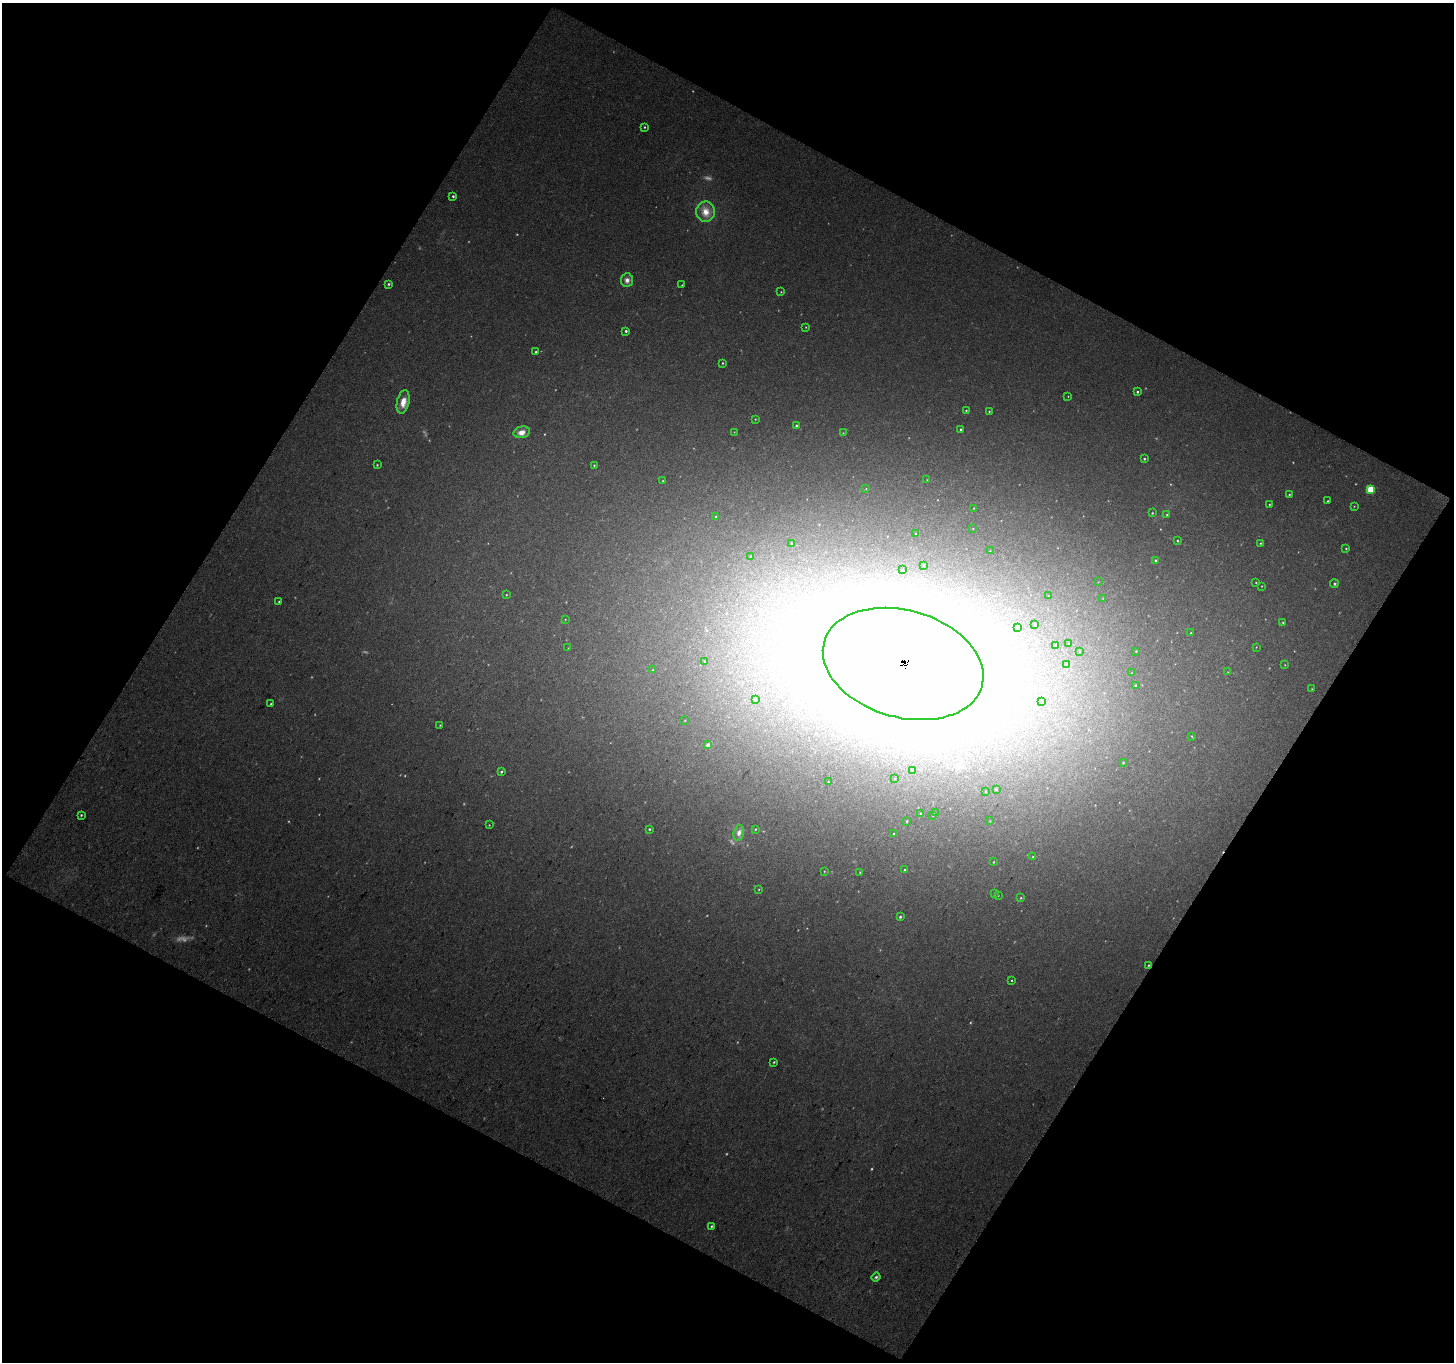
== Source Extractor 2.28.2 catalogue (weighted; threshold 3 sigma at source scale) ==
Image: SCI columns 2-2905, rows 121-2840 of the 2905 x 2942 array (HDU 1 of 3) = the unmasked area's bounding box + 8 px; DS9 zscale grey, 2 x 2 block average (1 PNG px = mean of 2 x 2 image px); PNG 1456 x 1364 px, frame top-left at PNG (2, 3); each listed source drawn as its Kron ellipse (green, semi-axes under 4 px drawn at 4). Shown black and unused: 47% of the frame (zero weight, under 3 of 4 exposures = <1% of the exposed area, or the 3 px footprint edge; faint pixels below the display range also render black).
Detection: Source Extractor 2.28.2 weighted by HDU 2 'WHT'. Background 0.0295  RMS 0.0081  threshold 0.0365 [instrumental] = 3 sigma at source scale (4.5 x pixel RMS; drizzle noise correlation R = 1.50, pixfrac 1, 0.0396/0.0396 arcsec/px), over >= 5 px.
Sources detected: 165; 41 too faint to see at this stretch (2 x 2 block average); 6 inside a brighter object's white glare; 1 cosmic-ray / hot-pixel residue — neither listed nor drawn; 1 inside a brighter listed object's ellipse — not listed separately; the other 116 listed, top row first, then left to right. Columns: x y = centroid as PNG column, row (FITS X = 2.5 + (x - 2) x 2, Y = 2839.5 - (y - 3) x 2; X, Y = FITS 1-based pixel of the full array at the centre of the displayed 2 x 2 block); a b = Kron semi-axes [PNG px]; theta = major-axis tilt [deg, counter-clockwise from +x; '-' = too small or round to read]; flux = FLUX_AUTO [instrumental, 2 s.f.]
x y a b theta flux
644 127 2 2 - 2
453 196 3 3 - 2.8
706 212 10 9 - 24
627 280 7 6 - 9.4
389 284 3 3 - 2.9
682 285 2 2 - 1.2
781 292 2 2 - 1.2
806 327 3 2 - 1.4
626 331 2 2 - 3.5
536 352 3 2 - 1.6
722 363 3 2 - 1.8
1137 392 2 2 - 2.8
1068 396 2 2 - 0.96
403 402 12 6 77 21
966 410 2 2 - 1.7
989 411 2 2 - 1.4
755 419 3 2 - 1.2
796 426 3 3 - 3.7
961 429 2 2 - 2.2
522 432 8 5 14 15
734 432 3 2 - 0.79
843 433 3 2 - 1.1
1144 459 2 2 - 2.5
377 465 2 2 - 1.7
594 465 2 2 - 1.5
927 480 2 2 - 0.97
663 481 3 2 - 1.5
866 489 3 2 - 0.94
1370 489 3 3 - 84
1289 494 2 2 - 1.4
1328 501 2 2 - 1.4
1269 504 2 2 - 1.2
1354 506 3 2 - 1.1
974 508 2 2 - 0.83
1152 513 2 2 - 1.6
1167 515 3 2 - 1.4
716 517 3 2 - 1.6
973 528 2 2 - 0.86
916 534 2 2 - 0.83
1177 541 2 2 - 1.6
792 543 2 2 - 1.3
1260 543 3 2 - 1.4
1346 548 3 2 - 1.8
990 551 2 2 - 1
750 556 2 2 - 1
1155 560 3 3 - 2.9
923 565 3 2 - 1.4
902 570 2 2 - 1.5
1098 582 3 2 - 0.75
1256 582 2 2 - 1.1
1334 584 4 3 - 2.6
1262 586 2 2 - 0.95
506 595 2 2 - 1.4
1048 596 2 2 - 0.77
1103 598 3 2 - 0.95
279 602 3 2 - 1.8
565 619 2 2 - 0.9
1283 622 3 2 - 1.8
1035 624 2 2 - 1.2
1017 628 3 2 - 1.2
1191 633 2 2 - 1.7
1068 644 2 2 - 0.77
1055 646 3 2 - 1.6
1256 647 2 2 - 0.88
568 648 3 2 - 0.82
1079 651 2 2 - 0.81
1136 651 2 2 - 1.2
704 661 3 2 - 1.6
903 664 82 53 -16 5800
1067 665 3 2 - 1.7
1285 665 2 2 - 0.91
653 670 2 2 - 1
1228 672 3 2 - 0.8
1132 673 2 2 - 0.93
1136 685 3 3 - 1.6
1312 689 3 2 - 1.2
755 700 4 3 - 2.7
1042 701 3 2 - 1.2
271 704 3 2 - 2
685 720 2 2 - 0.91
440 725 3 2 - 1.2
1191 736 3 3 - 1.6
708 745 3 2 - 13
1123 762 3 3 - 1.6
912 770 2 2 - 0.96
501 772 3 3 - 2.7
895 779 2 2 - 0.94
829 781 2 2 - 1
996 789 3 3 - 2.2
985 791 2 2 - 1.2
921 813 2 2 - 0.92
935 813 3 3 - 1.4
81 815 3 3 - 2.2
932 815 2 2 - 0.94
907 821 2 2 - 2
990 821 3 2 - 0.86
489 825 2 2 - 1.1
649 829 3 3 - 2
755 829 3 2 - 1.5
739 833 8 5 73 9.6
894 833 2 2 - 1.2
1033 857 3 2 - 1.4
993 862 2 2 - 1.3
904 870 3 2 - 2.3
824 871 3 2 - 1.3
860 872 2 2 - 1.1
759 889 3 2 - 1.3
994 894 2 2 - 1.4
998 895 2 2 - 0.86
1021 898 3 3 - 1.5
900 917 3 2 - 2.9
1149 965 3 2 - 1.8
1011 980 3 2 - 1.7
774 1062 3 2 - 2.2
711 1226 3 3 - 2.1
876 1277 4 3 - 3.7
Overlapping masked pixels (flux is a lower limit): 1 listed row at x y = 903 664
Diffuse or blended objects may show on this block-average render without a row.